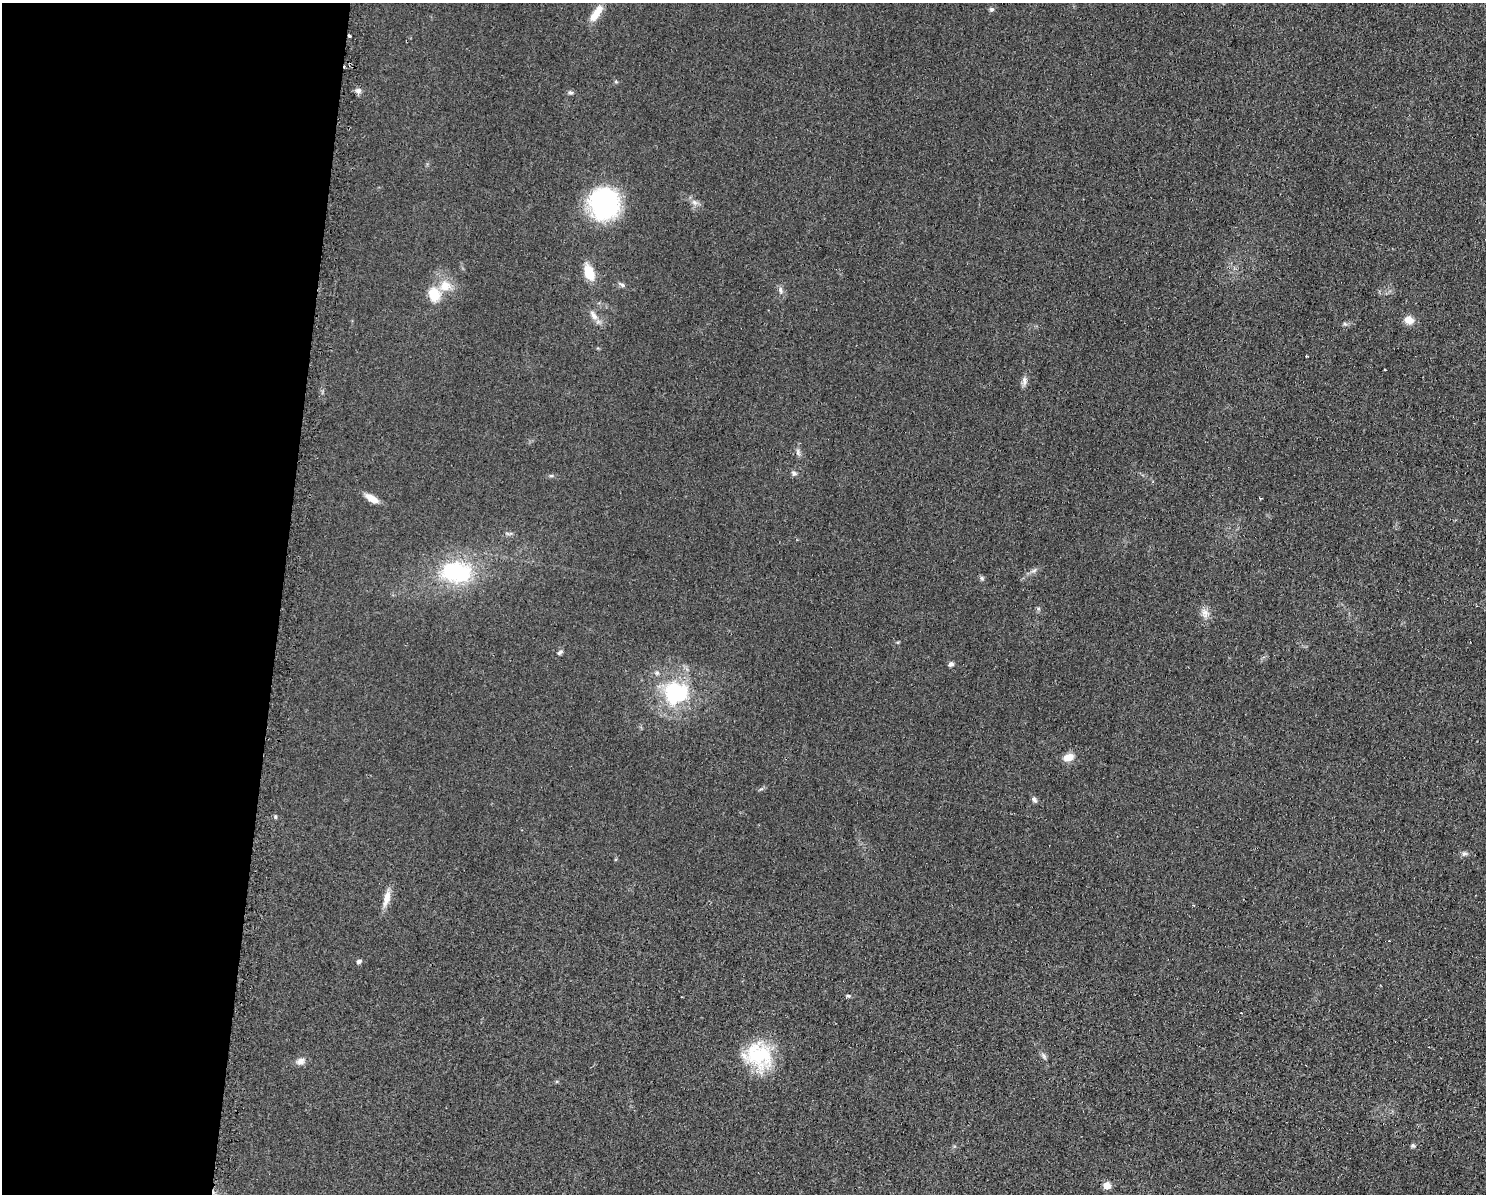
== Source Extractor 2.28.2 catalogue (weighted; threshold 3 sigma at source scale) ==
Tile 4 of 3 x 4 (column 1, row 2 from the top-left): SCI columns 123-1606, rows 2387-3578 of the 4823 x 4771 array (HDU 1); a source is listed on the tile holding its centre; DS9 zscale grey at full resolution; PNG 1488 x 1196 px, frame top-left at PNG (2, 3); no overlay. Shown black and unused: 19% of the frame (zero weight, under 2 of 3 exposures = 2% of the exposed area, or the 3 px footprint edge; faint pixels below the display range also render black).
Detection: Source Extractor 2.28.2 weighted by HDU 2 'WHT'; one run over the whole footprint, this tile lists its part. Background 0.0548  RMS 0.0099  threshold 0.0444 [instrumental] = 3 sigma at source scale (4.5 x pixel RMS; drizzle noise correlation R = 1.50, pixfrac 1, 0.05/0.05 arcsec/px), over >= 5 px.
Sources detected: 44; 2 cosmic-ray / hot-pixel residue — not listed; the other 42 listed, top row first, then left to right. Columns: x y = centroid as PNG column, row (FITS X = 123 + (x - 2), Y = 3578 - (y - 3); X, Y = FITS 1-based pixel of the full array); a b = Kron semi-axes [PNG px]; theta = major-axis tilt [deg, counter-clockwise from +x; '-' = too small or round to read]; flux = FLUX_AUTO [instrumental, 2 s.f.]
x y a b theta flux
991 9 7 5 -14 1.9
596 13 23 8 55 15
349 36 3 3 - 2.9
616 82 5 3 - 1.1
358 91 7 5 -22 3
571 93 7 5 -1 2
694 202 10 6 -31 4.2
604 204 23 21 -83 180
589 272 15 9 -68 22
622 285 8 5 -18 2.3
445 286 15 13 2 15
780 290 10 6 -78 3.4
434 294 12 10 -67 24
594 316 15 7 -55 6.3
1409 320 10 8 -18 9.7
1345 324 6 4 -43 1.5
1385 370 3 2 - 1.4
1024 381 13 6 -88 4.1
798 452 9 4 -89 2.5
794 473 8 6 -17 2.5
551 476 6 4 0 1.5
372 498 17 7 -30 10
1034 570 8 4 37 2.3
456 572 30 20 -6 88
982 578 6 5 - 1.8
1205 613 14 9 -72 6.8
560 652 8 5 40 2.2
951 664 6 5 - 2.6
676 693 35 33 11 79
1068 757 11 8 13 11
1034 800 9 5 -57 2.5
275 816 5 3 - 1.3
1464 854 9 5 17 2.6
387 898 22 8 74 10
1193 905 3 3 - 0.78
359 961 6 5 - 2.4
848 996 6 4 -20 1.4
759 1055 37 30 -28 60
1043 1056 8 4 -81 2.3
300 1061 10 7 19 5.6
1413 1145 6 4 71 1.7
1107 1185 5 5 - 23
Overlapping masked pixels (flux is a lower limit): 1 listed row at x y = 349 36